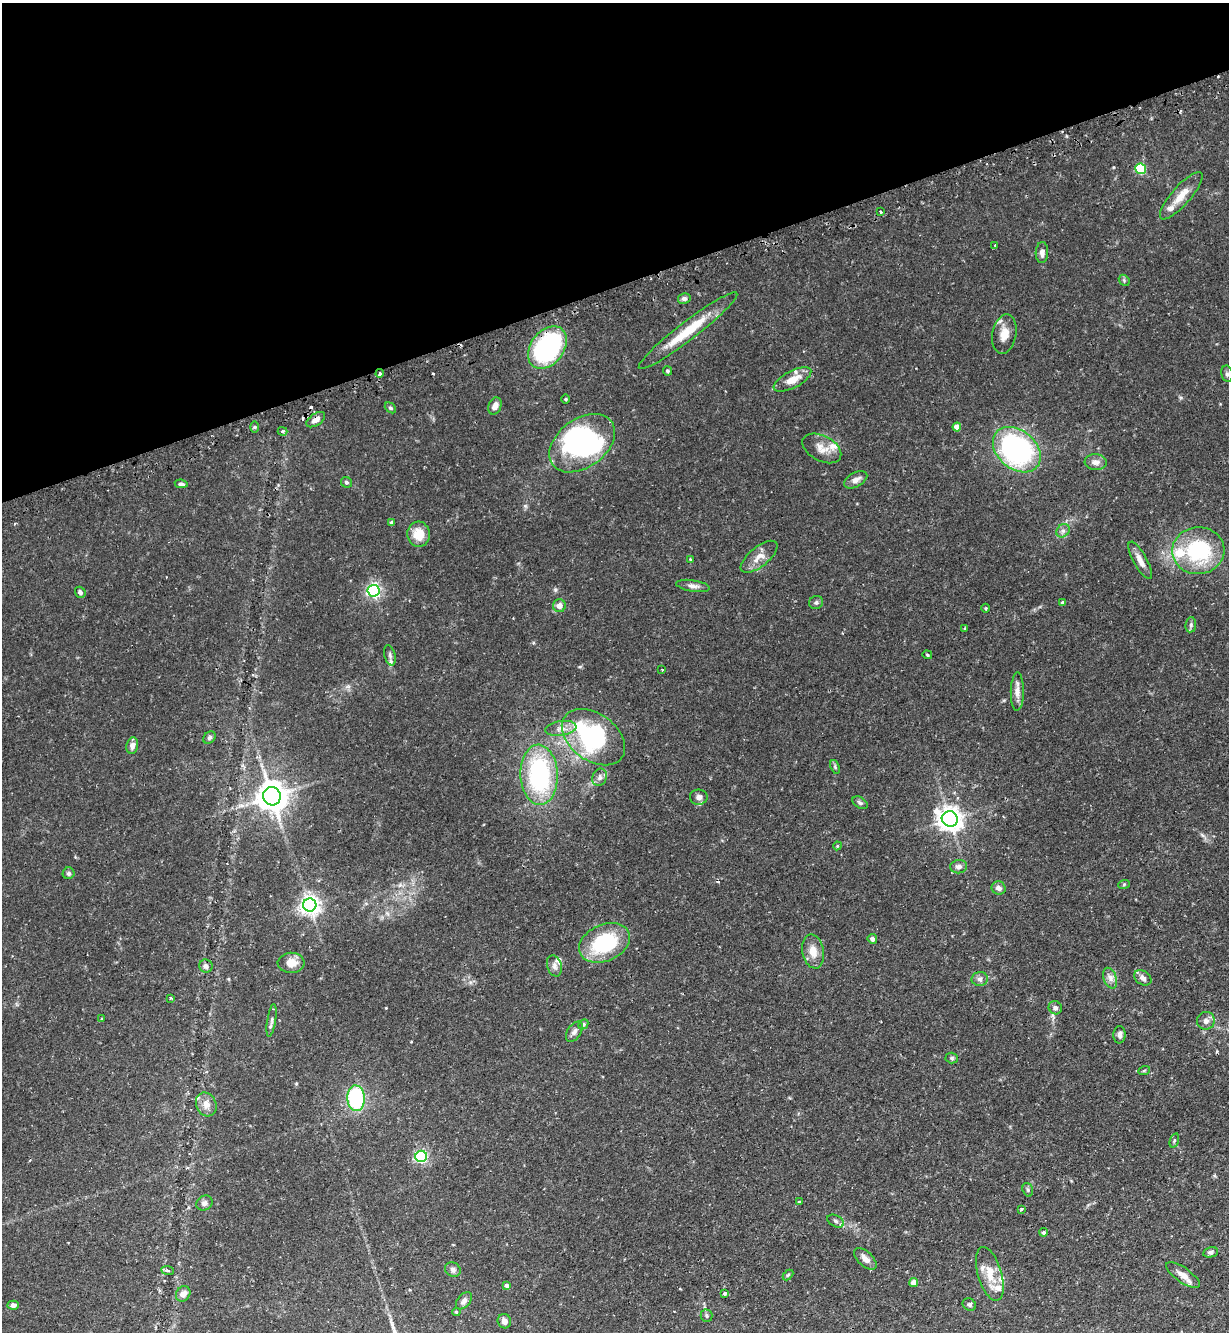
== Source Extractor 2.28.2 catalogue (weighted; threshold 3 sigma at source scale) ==
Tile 3 of 4 x 4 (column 3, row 1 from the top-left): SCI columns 2624-3850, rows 4029-5358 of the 5375 x 5396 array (HDU 1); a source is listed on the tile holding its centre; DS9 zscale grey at full resolution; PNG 1231 x 1334 px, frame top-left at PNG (2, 3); each listed source drawn as its Kron ellipse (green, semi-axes under 4 px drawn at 4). Shown black and unused: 21% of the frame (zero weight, under 2 of 3 exposures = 5% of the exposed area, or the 3 px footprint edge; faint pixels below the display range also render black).
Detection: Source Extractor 2.28.2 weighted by HDU 2 'WHT'; one run over the whole footprint, this tile lists its part. Background 0.0663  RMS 0.0055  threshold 0.0247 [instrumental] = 3 sigma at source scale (4.5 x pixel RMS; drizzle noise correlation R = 1.50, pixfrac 1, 0.05/0.05 arcsec/px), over >= 5 px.
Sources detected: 129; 3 inside a brighter object's white glare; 8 cosmic-ray / hot-pixel residue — neither listed nor drawn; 7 inside a brighter listed object's ellipse — not listed separately; the other 111 listed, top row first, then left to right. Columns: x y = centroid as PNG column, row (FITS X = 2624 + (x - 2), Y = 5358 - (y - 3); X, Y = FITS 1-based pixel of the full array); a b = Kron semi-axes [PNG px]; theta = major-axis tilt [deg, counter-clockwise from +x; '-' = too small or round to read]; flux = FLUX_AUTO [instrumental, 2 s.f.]
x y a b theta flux
1141 169 5 5 - 33
1181 196 30 9 49 7.6
880 212 3 3 - 2
995 245 3 3 - 0.73
1042 253 10 6 87 2.5
1124 280 6 4 -48 0.78
684 298 6 5 - 1.7
688 331 62 9 38 20
1004 334 20 12 79 6.6
547 348 23 16 53 72
667 371 4 4 - 0.83
380 373 4 3 - 2.2
1227 374 8 5 -80 1.2
792 379 21 8 27 7.6
566 399 5 3 - 0.48
495 406 9 6 70 2.9
390 408 6 4 -41 0.85
316 420 10 6 35 3.3
255 427 6 4 -90 0.68
957 427 4 4 - 5.4
282 431 5 4 - 1
582 443 37 24 36 73
822 448 21 12 -28 5.9
1017 450 27 19 -41 110
1096 462 11 8 -5 2.8
856 480 12 7 29 3
346 482 6 5 - 0.95
181 484 6 4 -9 1.3
391 522 4 3 - 0.87
1063 531 7 6 - 1.6
419 534 12 11 - 8.9
1198 551 26 23 3 42
759 557 22 9 39 5.5
691 560 3 3 - 0.7
1140 560 21 7 -61 4.3
693 586 17 5 -9 2.4
373 591 6 6 - 120
80 592 5 5 - 1.6
816 602 7 6 - 1.4
1063 603 4 3 - 1.4
559 606 6 6 - 3.3
986 608 4 3 - 0.53
1191 625 7 5 84 1.2
965 628 3 2 - 0.57
390 655 10 5 -75 1.7
927 655 5 3 - 0.54
662 670 3 2 - 0.38
1017 692 19 6 89 3.8
561 728 16 7 8 3.9
593 737 35 23 -36 72
209 738 7 5 45 1.2
132 746 8 5 79 2.1
835 767 7 4 -66 0.86
539 775 30 18 -87 66
600 777 9 7 68 2.1
272 796 9 8 - 770
699 797 9 7 1 2.6
860 803 8 5 -34 1.2
950 819 8 7 - 440
837 846 4 3 - 0.46
959 867 8 6 7 2.2
69 873 6 6 - 1.1
1124 884 6 4 20 0.6
999 888 7 6 - 2.5
310 905 6 6 - 290
872 939 5 4 - 1.6
605 943 27 18 24 38
813 951 17 10 -78 6.3
291 963 13 10 1 5.7
206 966 7 6 - 2
554 966 11 7 -73 2.2
1110 978 11 6 -70 2.7
1143 978 9 6 -35 2.3
980 979 8 7 - 1.8
171 998 4 3 - 0.66
1055 1008 7 6 - 1.8
102 1018 2 2 - 0.59
272 1020 16 3 81 1.7
1206 1021 9 8 - 2.4
583 1024 5 4 - 0.78
574 1032 11 6 58 2
1119 1035 9 6 86 1.9
952 1058 6 5 - 0.88
1144 1071 6 4 20 0.64
356 1098 13 8 -86 45
206 1104 12 10 -65 4.1
1174 1140 7 4 70 0.81
421 1156 6 5 - 78
1028 1190 7 5 -73 1
799 1202 3 3 - 0.42
204 1203 8 7 - 1.9
1021 1209 4 3 - 1.5
836 1221 9 5 -28 1.5
1044 1232 4 4 - 1.1
1211 1252 7 5 11 1.4
865 1259 14 7 -43 3.2
453 1269 8 7 - 1.7
167 1270 6 4 -8 1.1
990 1274 28 12 -73 9.6
788 1275 6 4 45 0.67
1183 1275 20 7 -35 4.5
914 1282 4 4 - 5.2
507 1285 4 4 - 1.6
724 1293 3 3 - 1.6
183 1294 8 7 - 3.2
464 1301 10 6 50 2
13 1305 6 4 3 2.4
969 1305 7 5 -31 1.2
456 1312 4 3 - 0.56
707 1316 6 6 - 1
504 1321 7 6 - 2.6
Overlapping masked pixels (flux is a lower limit): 3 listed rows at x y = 547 348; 380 373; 316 420